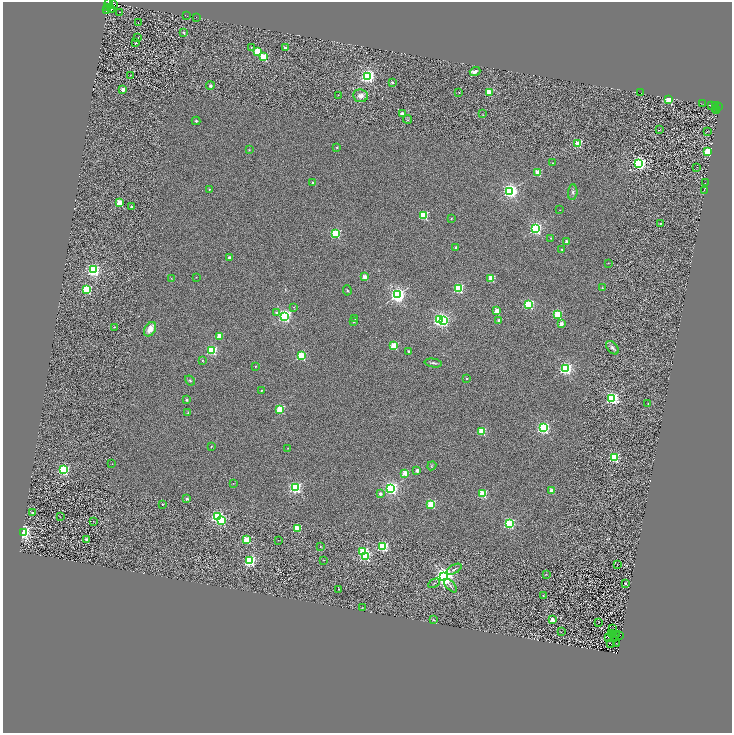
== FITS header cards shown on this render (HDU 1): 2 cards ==
NAXIS1  =                 1459
NAXIS2  =                 1462

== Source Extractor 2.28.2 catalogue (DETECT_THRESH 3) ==
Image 1459 x 1462 px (HDU 1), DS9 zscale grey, zoomed out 1/2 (1 PNG px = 2 x 2 image px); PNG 734 x 735 px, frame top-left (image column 2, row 1462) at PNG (3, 2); each listed source drawn as its Kron ellipse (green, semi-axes under 4 px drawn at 4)
Background 0.214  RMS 0.33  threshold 0.99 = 3 sigma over >= 5 px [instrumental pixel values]
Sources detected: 210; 42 cannot appear on this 1/2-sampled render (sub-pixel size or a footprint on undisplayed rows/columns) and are neither listed nor drawn; the other 168 listed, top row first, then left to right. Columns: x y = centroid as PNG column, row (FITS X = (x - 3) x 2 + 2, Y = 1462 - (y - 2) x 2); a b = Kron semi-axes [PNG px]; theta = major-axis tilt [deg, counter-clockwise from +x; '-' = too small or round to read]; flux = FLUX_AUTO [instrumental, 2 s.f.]
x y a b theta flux
109 3 5 2 - 110
113 3 3 2 - 5400
107 8 2 1 - 700
112 9 2 1 - 410
107 10 3 2 - 54
120 12 2 1 - 22
186 15 3 1 - 1300
197 17 3 1 - 1800
138 22 2 1 - 14
184 33 3 2 - 66
138 37 2 2 - 30
136 43 2 2 - 110
251 47 2 2 - 31
285 48 2 2 - 730
257 51 3 3 - 2900
263 57 3 3 - 4400
475 71 5 3 - 410
130 75 2 2 - 21
367 76 3 3 - 27000
392 82 2 2 - 220
210 86 4 4 - 150
123 89 2 2 - 870
489 92 3 3 - 2900
459 93 2 2 - 32
641 93 2 1 - 82
338 95 2 1 - 49
360 96 7 6 - 410
668 99 3 3 - 4700
703 104 2 1 - 16
711 105 2 2 - 370
716 106 2 1 - 180
718 107 3 2 - 870
716 109 2 1 - 77
716 111 2 1 - 300
402 114 2 2 - 690
482 114 2 2 - 23
407 119 4 3 - 59
196 121 4 3 - 99
659 130 2 1 - 36
708 131 2 2 - 47
578 144 3 3 - 3500
337 147 3 3 - 54
249 150 2 2 - 40
708 151 3 3 - 7800
552 163 2 1 - 32
639 163 3 3 - 22000
697 167 2 1 - 13
538 172 3 2 - 2500
313 182 2 2 - 140
705 183 2 1 - 380
209 189 2 2 - 62
704 190 2 1 - 35
510 191 3 3 - 30000
573 192 8 4 84 170
120 203 3 3 - 3000
131 206 2 2 - 300
560 210 2 1 - 21
423 215 3 3 - 5000
451 219 2 2 - 69
660 223 2 2 - 76
535 229 3 3 - 19000
336 234 3 3 - 7700
551 238 2 2 - 62
566 242 2 2 - 570
456 248 2 2 - 200
562 249 2 2 - 91
230 258 2 2 - 570
608 263 2 2 - 61
94 270 3 3 - 20000
196 277 2 1 - 22
365 277 2 2 - 1200
171 278 3 2 - 30
491 278 3 3 - 3100
458 288 3 3 - 11000
602 288 2 2 - 99
87 289 3 3 - 7800
347 290 5 3 - 77
397 295 3 3 - 35000
529 304 3 3 - 10000
294 307 3 3 - 50
497 311 2 2 - 1600
277 313 2 2 - 270
557 314 3 3 - 5900
284 316 3 3 - 24000
355 319 2 2 - 52
440 320 3 3 - 29000
498 320 2 2 - 370
443 321 3 3 - 7500
353 322 2 2 - 130
561 324 2 2 - 910
114 327 2 2 - 130
150 329 8 5 59 690
219 336 3 2 - 2200
394 346 3 3 - 3600
612 348 8 5 -49 210
212 350 3 3 - 9700
409 351 2 2 - 240
301 356 3 3 - 7400
202 360 2 2 - 76
433 363 9 3 -8 140
255 366 2 2 - 87
565 369 3 3 - 20000
466 379 2 2 - 59
190 380 5 4 - 100
261 390 2 2 - 93
612 398 4 3 - 19000
186 400 2 2 - 370
648 404 2 2 - 77
280 409 3 3 - 4700
188 413 3 3 - 56
543 428 3 3 - 18000
481 431 3 3 - 4300
211 446 2 2 - 39
288 448 2 2 - 25
614 457 3 3 - 9300
112 464 2 1 - 25
432 466 5 3 - 68
64 470 3 3 - 13000
417 470 2 2 - 720
405 473 2 2 - 2300
233 483 2 2 - 23
295 487 3 3 - 17000
391 488 3 3 - 26000
552 491 2 2 - 1600
380 493 2 2 - 410
483 494 3 3 - 5600
187 499 4 3 - 110
162 504 2 2 - 140
431 504 3 3 - 5600
32 513 2 2 - 370
217 516 3 3 - 18000
60 517 3 2 - 19
93 521 2 1 - 180
222 521 3 3 - 4800
509 523 3 3 - 11000
297 528 3 3 - 3500
23 532 3 3 - 27000
86 539 2 2 - 690
247 540 3 3 - 5000
278 540 2 1 - 31
320 546 2 2 - 40
383 546 3 3 - 10000
363 552 3 3 - 8400
365 556 3 3 - 8800
324 560 2 2 - 36
250 561 3 3 - 15000
617 565 2 2 - 13
454 569 8 2 30 95
546 574 3 2 - 32
444 576 4 3 - 64000
434 583 6 2 29 56
625 583 2 2 - 350
450 586 8 2 -47 92
339 589 2 2 - 190
543 596 2 1 - 63
362 607 2 2 - 24
552 619 3 2 - 1200
434 620 3 2 - 34
599 623 3 1 - 22
613 628 2 1 - 21
561 632 2 1 - 21
611 634 3 1 - 29
616 634 3 1 - 36
619 636 2 1 - 17
608 637 3 2 - 40
615 637 3 1 - 25
610 643 3 1 - 30
617 644 2 1 - 25
At the frame edge (FLAGS 8, measured only in part): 1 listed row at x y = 109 3
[42 sub-pixel or undisplayed-footprint detections neither listed nor drawn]